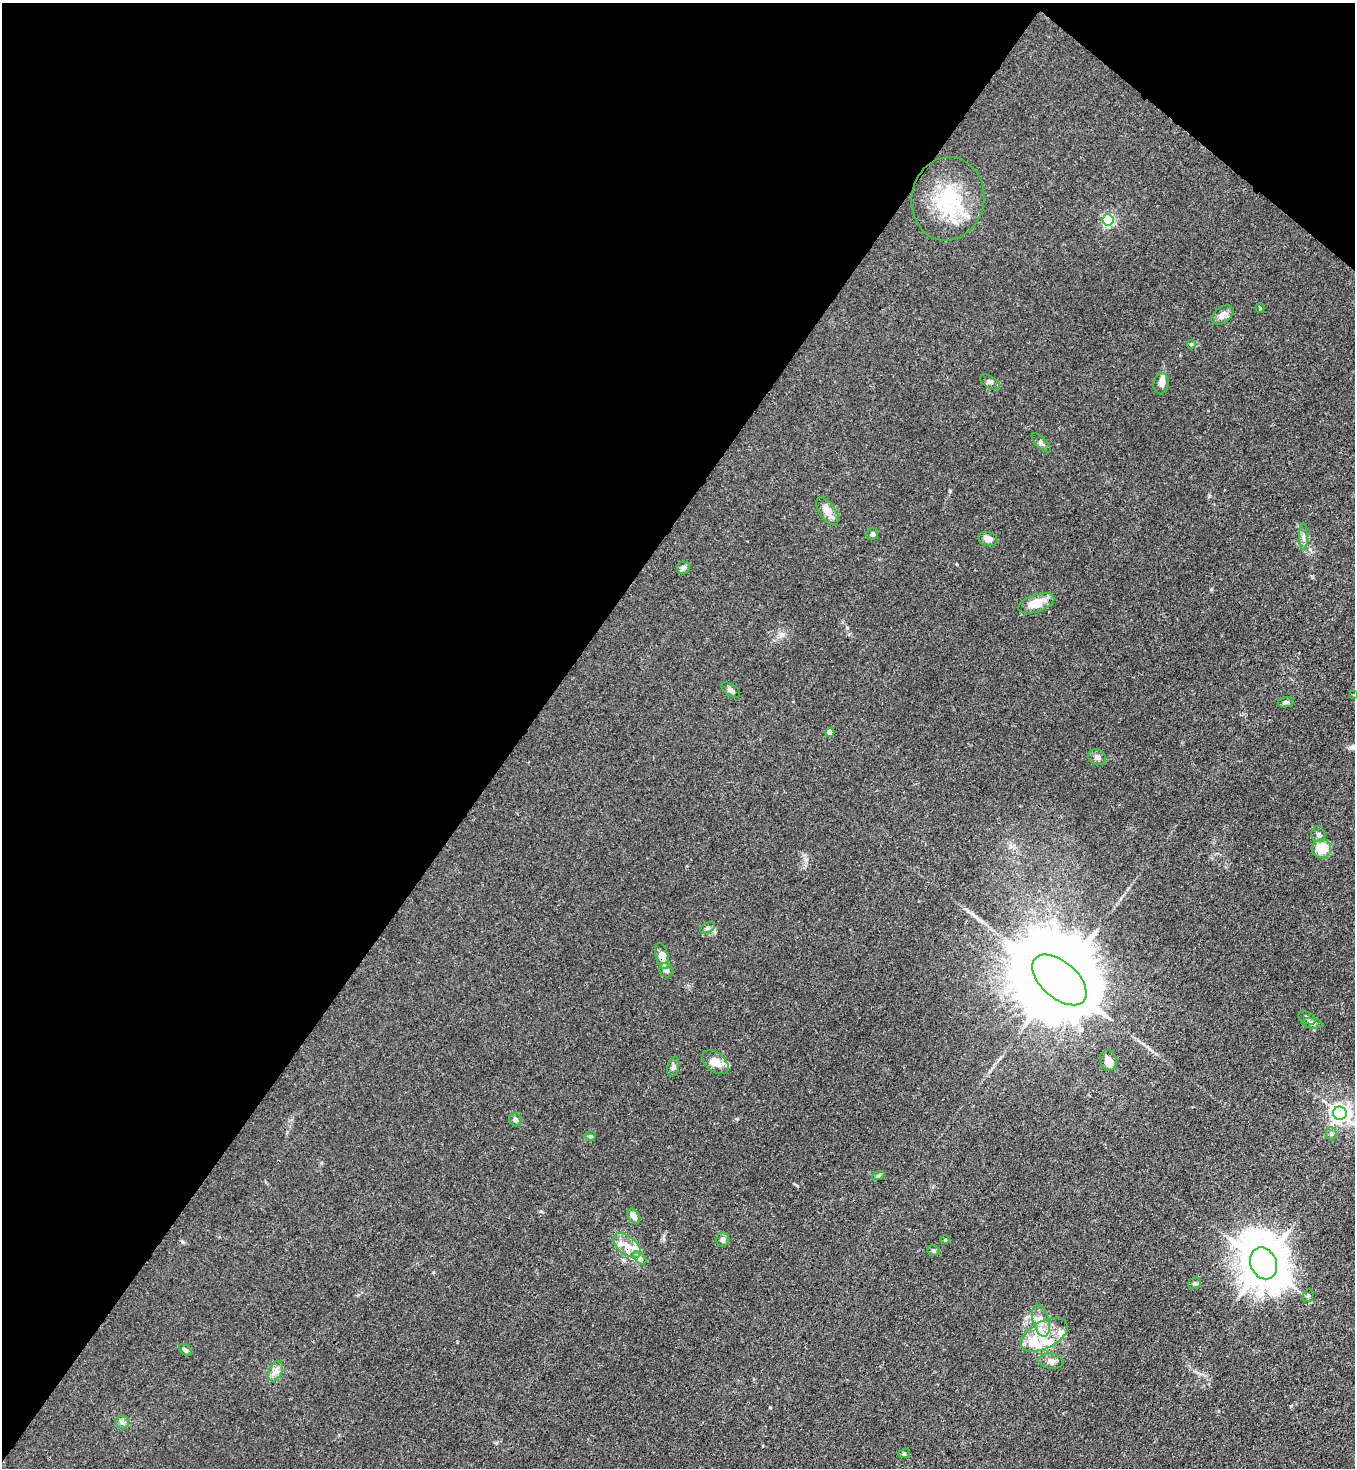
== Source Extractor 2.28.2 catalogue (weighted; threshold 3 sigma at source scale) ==
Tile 2 of 4 x 4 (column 2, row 1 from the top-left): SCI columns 1580-2932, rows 4458-5923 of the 6004 x 5982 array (HDU 1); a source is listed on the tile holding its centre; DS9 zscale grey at full resolution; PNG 1357 x 1470 px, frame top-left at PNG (2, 3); each listed source drawn as its Kron ellipse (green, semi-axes under 4 px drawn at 4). Shown black and unused: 41% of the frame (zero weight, under 3 of 4 exposures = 7% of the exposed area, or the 3 px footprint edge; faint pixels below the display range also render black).
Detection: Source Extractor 2.28.2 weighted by HDU 2 'WHT'; one run over the whole footprint, this tile lists its part. Background 0.0206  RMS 0.0028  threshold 0.0127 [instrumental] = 3 sigma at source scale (4.5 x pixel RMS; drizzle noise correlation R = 1.50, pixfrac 1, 0.05/0.05 arcsec/px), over >= 5 px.
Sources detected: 60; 9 inside a brighter listed object's ellipse — not listed separately; the other 51 listed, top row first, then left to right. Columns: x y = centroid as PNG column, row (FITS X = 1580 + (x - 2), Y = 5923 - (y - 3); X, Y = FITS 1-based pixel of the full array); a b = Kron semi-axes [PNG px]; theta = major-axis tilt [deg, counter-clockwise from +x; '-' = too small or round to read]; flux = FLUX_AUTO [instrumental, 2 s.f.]
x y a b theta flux
948 199 42 36 79 19
1108 220 5 5 - 40
1260 308 4 4 - 0.29
1223 315 12 8 34 1.9
1191 344 5 5 - 0.33
990 382 11 6 -31 0.91
1161 384 11 7 79 1.3
1041 443 12 5 -43 0.81
827 511 16 8 -54 3.1
872 534 6 5 - 0.85
1303 537 13 4 -89 0.94
988 539 10 7 -14 2
683 568 6 6 - 1.1
1036 603 19 8 19 5
731 690 10 5 -34 0.96
1353 695 2 2 - 0.28
1286 702 8 5 11 0.6
830 732 4 4 - 3
1097 757 9 7 -31 1.1
1318 834 8 7 - 0.79
1321 849 10 9 - 6.9
708 928 8 5 27 0.64
662 956 13 6 -75 3.1
666 970 7 6 - 1.1
1059 980 32 18 -41 7800
1307 1018 9 5 -28 0.68
1312 1023 10 5 -8 0.8
1108 1060 10 8 -74 2.4
715 1062 15 9 -39 3.6
673 1067 10 6 74 0.82
1340 1113 7 6 - 160
515 1119 6 6 - 1
1331 1134 6 5 - 0.61
590 1136 6 5 - 0.48
878 1176 6 4 19 0.4
634 1216 8 5 -56 1.8
723 1240 7 6 - 1.1
945 1240 5 3 - 0.27
627 1245 16 9 -38 3.2
933 1250 6 5 - 0.45
640 1258 8 4 -44 0.75
1263 1263 16 13 -67 1100
1194 1283 7 5 21 0.48
1308 1296 6 5 - 0.54
1041 1321 16 8 -75 2.8
1044 1335 26 13 27 7.4
185 1350 7 5 -40 0.71
1051 1361 12 7 -8 1.4
275 1371 11 6 66 1.4
122 1422 6 6 - 0.8
904 1454 6 3 18 0.34
Overlapping masked pixels (flux is a lower limit): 1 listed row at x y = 662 956
Unlisted compact peaks at least as high as the median listed source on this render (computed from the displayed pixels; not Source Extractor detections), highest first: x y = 541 1211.